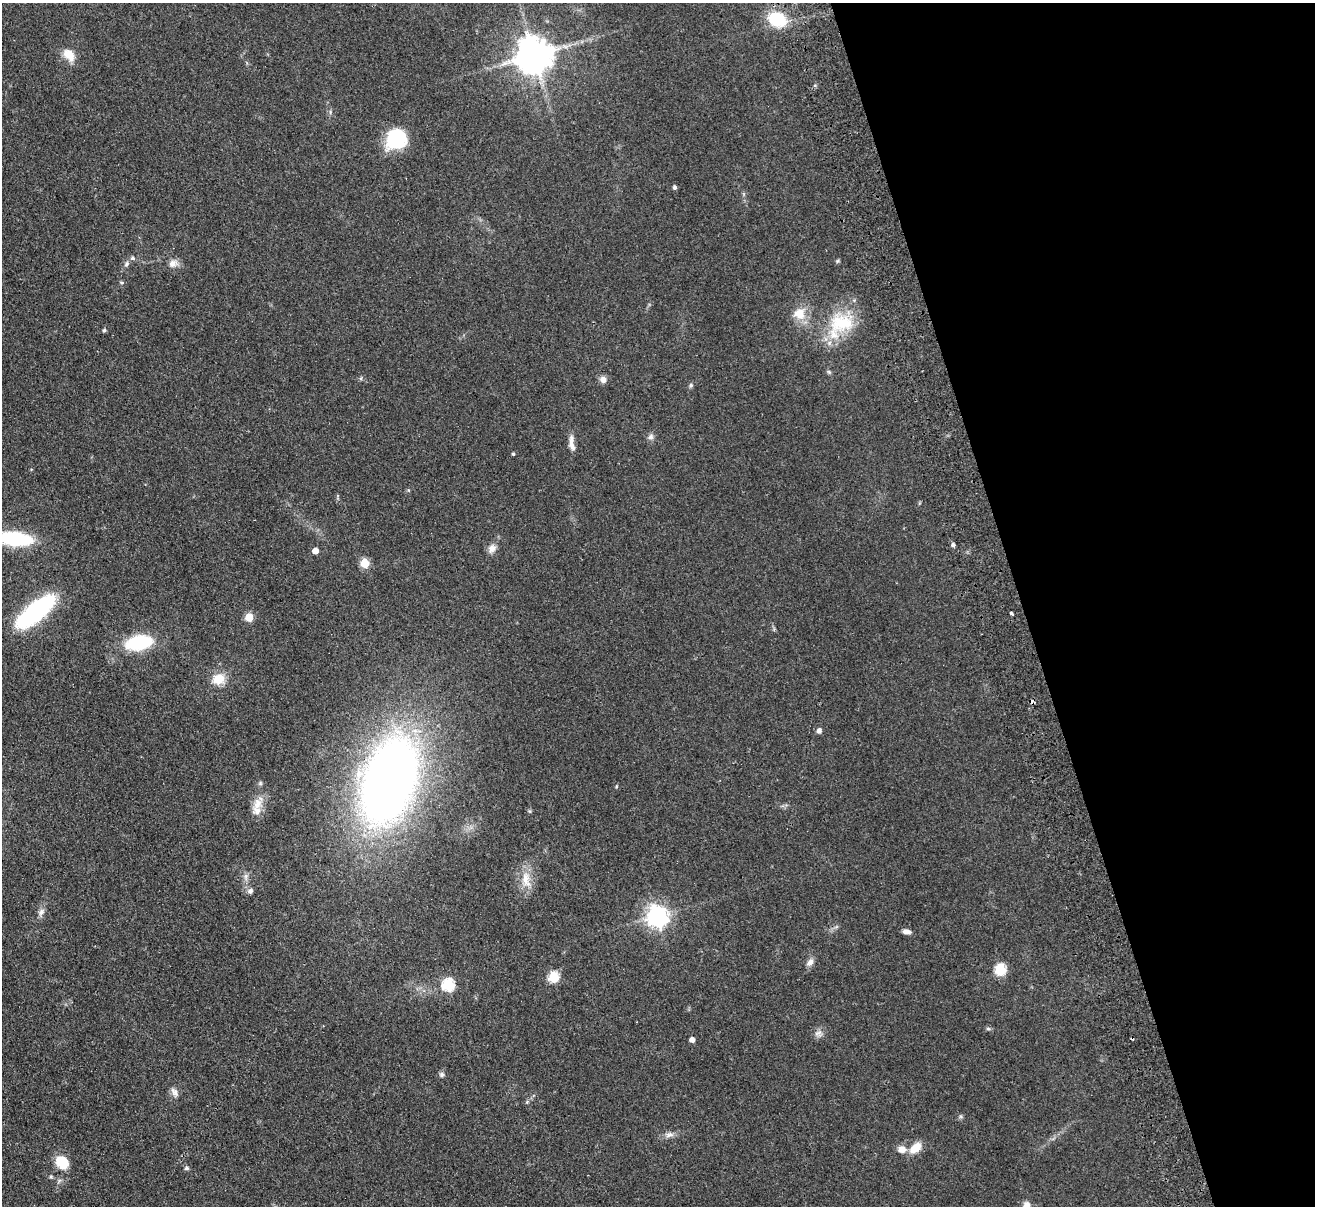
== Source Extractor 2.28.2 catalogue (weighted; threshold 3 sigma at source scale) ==
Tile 12 of 4 x 4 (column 4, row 3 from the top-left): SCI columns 3994-5306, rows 1495-2698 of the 5362 x 5274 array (HDU 1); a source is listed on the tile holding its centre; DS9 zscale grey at full resolution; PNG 1317 x 1208 px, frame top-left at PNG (2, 3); no overlay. Shown black and unused: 22% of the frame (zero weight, under 2 of 3 exposures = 3% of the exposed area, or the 3 px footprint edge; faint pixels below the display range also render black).
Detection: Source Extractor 2.28.2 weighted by HDU 2 'WHT'; one run over the whole footprint, this tile lists its part. Background 0.101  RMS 0.0086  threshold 0.0385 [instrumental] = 3 sigma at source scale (4.5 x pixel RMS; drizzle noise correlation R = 1.50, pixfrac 1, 0.05/0.05 arcsec/px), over >= 5 px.
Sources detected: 58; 2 cosmic-ray / hot-pixel residue — not listed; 4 inside a brighter listed object's ellipse — not listed separately; the other 52 listed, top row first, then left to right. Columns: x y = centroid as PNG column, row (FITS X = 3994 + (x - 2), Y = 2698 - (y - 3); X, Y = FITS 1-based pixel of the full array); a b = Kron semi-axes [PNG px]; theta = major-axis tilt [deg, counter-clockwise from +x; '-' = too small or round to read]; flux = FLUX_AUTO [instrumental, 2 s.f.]
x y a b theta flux
777 19 16 12 -20 42
69 55 17 11 -54 11
534 55 10 10 - 2300
396 139 21 19 47 48
675 187 4 4 - 2
837 261 6 4 70 1.1
173 263 12 10 31 5.3
126 264 9 6 54 2.4
122 283 6 4 -1 1.1
799 314 18 16 -37 14
841 323 38 27 6 48
104 330 5 4 - 1.3
829 372 6 5 - 1.3
603 379 9 8 - 3.9
691 385 6 5 - 1.5
651 437 8 7 - 2.8
571 439 13 7 90 4.6
513 454 3 3 - 1.2
14 539 31 11 -5 86
953 545 4 4 - 2.2
492 549 13 9 56 5.1
315 551 5 4 - 7.8
365 563 5 5 - 32
35 612 30 11 39 180
1011 613 3 3 - 2.4
249 617 5 5 - 23
139 643 19 11 11 68
219 679 12 10 24 17
819 731 5 5 - 3.6
389 781 66 38 72 800
616 786 5 4 - 0.9
257 804 21 11 63 10
246 877 11 5 -90 3.2
526 879 24 12 -83 14
250 891 7 7 - 2.6
41 912 11 7 58 3.6
657 916 8 7 - 540
906 931 9 6 -6 3.6
810 962 10 7 62 4.7
1000 970 6 6 - 60
554 977 6 5 - 54
448 985 6 6 - 75
988 1029 6 4 -19 1.2
818 1033 11 9 -3 4
692 1040 4 4 - 4.4
442 1075 7 7 - 2
174 1092 14 7 -60 4
669 1135 13 7 12 4.2
915 1148 17 10 38 11
62 1162 16 13 -50 17
186 1168 5 5 - 2
51 1177 6 4 69 1.2
Isophote crosses this tile's border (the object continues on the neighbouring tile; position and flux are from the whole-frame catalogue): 1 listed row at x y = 14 539